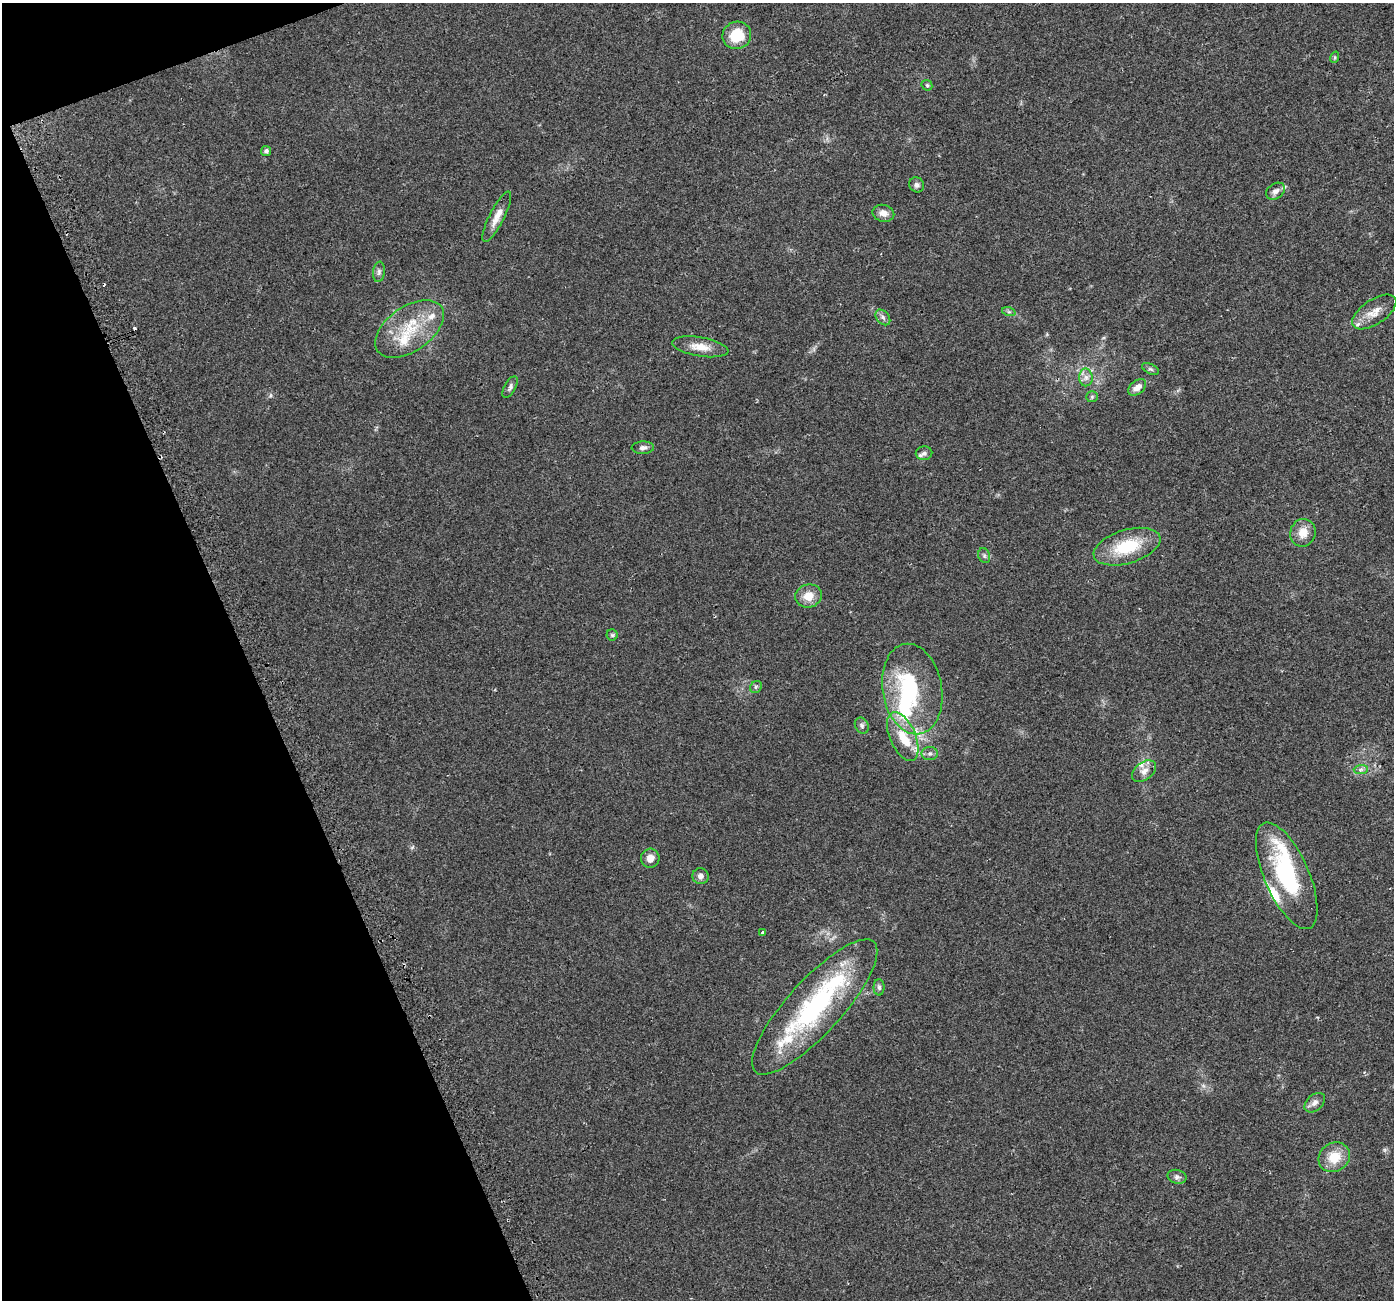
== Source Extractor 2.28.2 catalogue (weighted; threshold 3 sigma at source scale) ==
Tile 5 of 4 x 4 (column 1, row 2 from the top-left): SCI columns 30-1421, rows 2694-3991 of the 5630 x 5441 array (HDU 1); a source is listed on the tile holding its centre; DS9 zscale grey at full resolution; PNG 1396 x 1302 px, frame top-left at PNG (2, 3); each listed source drawn as its Kron ellipse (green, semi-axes under 4 px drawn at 4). Shown black and unused: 19% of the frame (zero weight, under 2 of 3 exposures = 2% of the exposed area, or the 3 px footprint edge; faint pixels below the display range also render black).
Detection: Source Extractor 2.28.2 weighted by HDU 2 'WHT'; one run over the whole footprint, this tile lists its part. Background 0.059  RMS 0.0083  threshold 0.0372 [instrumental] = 3 sigma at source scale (4.5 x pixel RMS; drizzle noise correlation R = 1.50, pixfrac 1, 0.0396/0.0396 arcsec/px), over >= 5 px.
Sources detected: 58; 3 inside a brighter object's white glare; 1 cosmic-ray / hot-pixel residue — neither listed nor drawn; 12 inside a brighter listed object's ellipse — not listed separately; the other 42 listed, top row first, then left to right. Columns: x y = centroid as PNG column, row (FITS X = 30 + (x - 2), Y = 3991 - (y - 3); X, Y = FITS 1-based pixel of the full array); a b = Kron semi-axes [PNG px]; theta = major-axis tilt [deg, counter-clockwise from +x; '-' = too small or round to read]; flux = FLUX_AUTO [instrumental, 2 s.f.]
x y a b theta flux
737 35 14 13 - 23
1335 57 6 3 72 1
927 85 6 4 -44 1.1
266 151 5 5 - 2.1
917 185 8 7 - 2.4
1275 191 10 7 34 3.5
883 213 11 8 -14 5.2
497 217 28 7 63 8.9
379 272 10 6 83 2.4
1009 312 7 4 -18 1.5
1374 312 25 12 34 11
883 317 9 6 -49 2.6
409 329 39 22 35 37
700 347 28 9 -9 12
1151 369 9 5 -26 1.8
1086 377 9 6 -89 3.6
510 387 12 5 60 2.6
1137 387 10 6 38 6.5
1092 397 6 5 - 1.2
643 448 11 6 2 3
924 453 8 7 - 2.3
1303 533 14 12 73 10
1127 547 34 16 17 37
984 556 8 5 -70 1.8
808 596 13 11 15 11
612 635 5 5 - 1.3
756 687 6 5 - 1.5
912 689 46 29 -80 64
862 726 8 6 -60 2
903 737 26 13 -66 19
930 754 8 6 0 2.4
1361 769 7 4 1 1.9
1144 771 13 8 39 5.8
650 858 9 9 - 6
700 876 8 8 - 3.7
1287 876 57 22 -66 78
763 932 3 3 - 2.5
879 987 8 5 -89 2
815 1007 88 27 48 130
1315 1103 12 8 42 3.8
1334 1157 16 14 33 17
1177 1177 10 7 -13 2.9